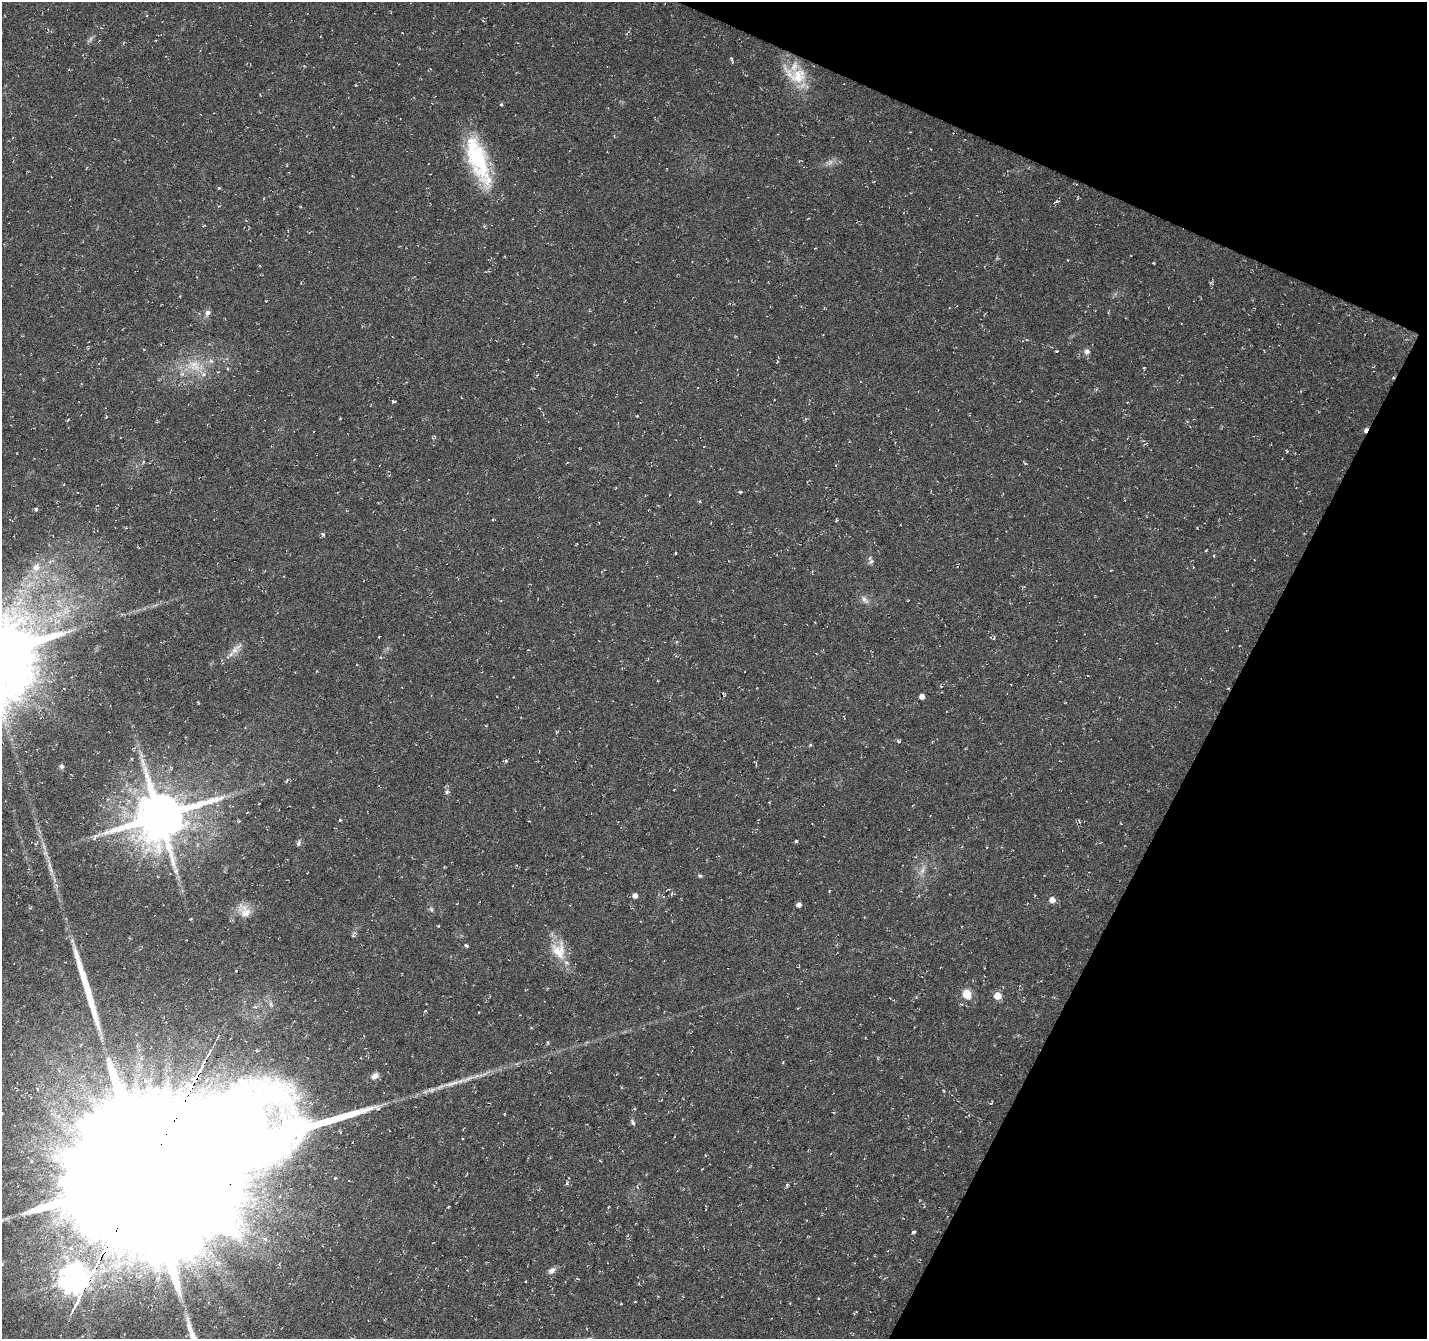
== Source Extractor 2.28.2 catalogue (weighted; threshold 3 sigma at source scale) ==
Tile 8 of 4 x 4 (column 4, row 2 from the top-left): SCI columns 4276-5700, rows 2875-4211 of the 5707 x 5815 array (HDU 1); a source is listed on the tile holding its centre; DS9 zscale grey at full resolution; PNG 1429 x 1341 px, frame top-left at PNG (2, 2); no overlay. Shown black and unused: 21% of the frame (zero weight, under 3 of 6 exposures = <1% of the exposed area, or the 3 px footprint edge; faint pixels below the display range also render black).
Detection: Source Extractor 2.28.2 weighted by HDU 2 'WHT'; one run over the whole footprint, this tile lists its part. Background 0.00531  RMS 0.004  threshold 0.0163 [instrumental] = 3 sigma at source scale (4.09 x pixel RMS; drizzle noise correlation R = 1.36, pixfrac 0.8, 0.0396/0.0396 arcsec/px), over >= 5 px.
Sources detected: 89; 1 too faint to see at this stretch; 1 inside a brighter object's white glare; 1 long thin detection or spike segment (spike, bleed or trail) — not listed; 2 inside a brighter listed object's ellipse — not listed separately; the other 84 listed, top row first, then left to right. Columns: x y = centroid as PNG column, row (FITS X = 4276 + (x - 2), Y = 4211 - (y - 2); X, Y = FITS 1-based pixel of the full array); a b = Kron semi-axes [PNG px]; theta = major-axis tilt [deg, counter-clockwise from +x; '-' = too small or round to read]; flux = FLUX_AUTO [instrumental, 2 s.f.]
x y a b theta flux
90 39 11 4 50 0.87
732 60 7 3 -65 0.59
796 75 36 19 -25 12
355 85 4 3 - 0.28
501 104 5 4 - 0.47
478 160 59 21 -72 32
219 188 5 4 - 0.43
1056 202 6 4 25 0.84
1153 263 4 3 - 0.31
1108 312 3 3 - 0.34
207 313 8 7 - 1.4
1056 351 3 2 - 0.45
1087 351 8 8 - 1.4
194 365 21 15 -27 8.7
1144 368 3 2 - 0.35
1096 389 5 3 - 0.46
393 401 5 3 - 0.58
1366 430 6 4 62 1.7
1287 451 3 3 - 0.43
1025 464 4 3 - 0.39
740 492 4 4 - 0.47
700 502 4 3 - 0.4
658 506 4 3 - 0.28
36 509 4 4 - 0.6
836 520 4 3 - 0.35
323 534 6 4 -18 0.65
1206 550 3 2 - 0.3
676 553 3 2 - 0.29
1214 555 4 3 - 0.48
871 561 9 6 47 0.99
36 567 11 10 - 3.5
864 599 14 7 -43 1.8
994 638 5 3 - 0.52
676 642 5 3 - 0.39
235 650 14 8 53 2.8
922 697 5 4 - 1.9
898 741 5 4 - 0.72
932 742 4 2 - 0.25
810 745 4 3 - 0.38
143 760 9 5 -90 1.3
506 761 5 4 - 0.48
62 766 6 5 - 0.82
447 792 7 5 87 0.96
160 816 16 14 23 2000
340 820 4 3 - 0.38
239 821 4 4 - 0.48
1079 821 4 2 - 0.3
796 841 4 3 - 0.74
298 843 9 4 73 0.74
922 870 12 5 67 1.8
700 875 6 5 - 0.56
672 893 7 3 71 0.46
635 896 4 4 - 2.1
1052 900 5 5 - 3.3
799 905 4 4 - 1.8
431 909 8 5 -63 0.8
245 911 20 14 -64 4.6
438 926 3 3 - 0.39
354 933 6 3 0 0.52
466 945 4 3 - 1.3
559 950 25 19 -77 8.9
548 988 4 3 - 0.28
967 994 8 7 - 6
997 996 5 5 - 8.2
961 1004 5 3 - 0.35
425 1011 4 3 - 0.36
375 1076 9 6 23 2.2
452 1083 32 6 17 5
991 1102 6 2 67 0.35
633 1122 9 5 -64 0.84
466 1175 4 2 - 0.39
146 1176 78 55 21 25000
335 1178 4 3 - 0.38
567 1183 5 4 - 0.65
787 1185 6 4 48 0.52
637 1187 5 3 - 0.31
448 1206 3 3 - 0.57
914 1232 4 3 - 0.99
552 1270 10 7 36 1.6
73 1279 10 9 - 470
525 1281 3 2 - 0.25
635 1301 4 2 - 0.23
621 1303 4 2 - 0.23
854 1313 5 2 - 0.36
Overlapping masked pixels (flux is a lower limit): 1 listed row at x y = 1366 430
Isophote crosses this tile's border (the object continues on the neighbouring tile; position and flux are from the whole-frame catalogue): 1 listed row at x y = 146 1176